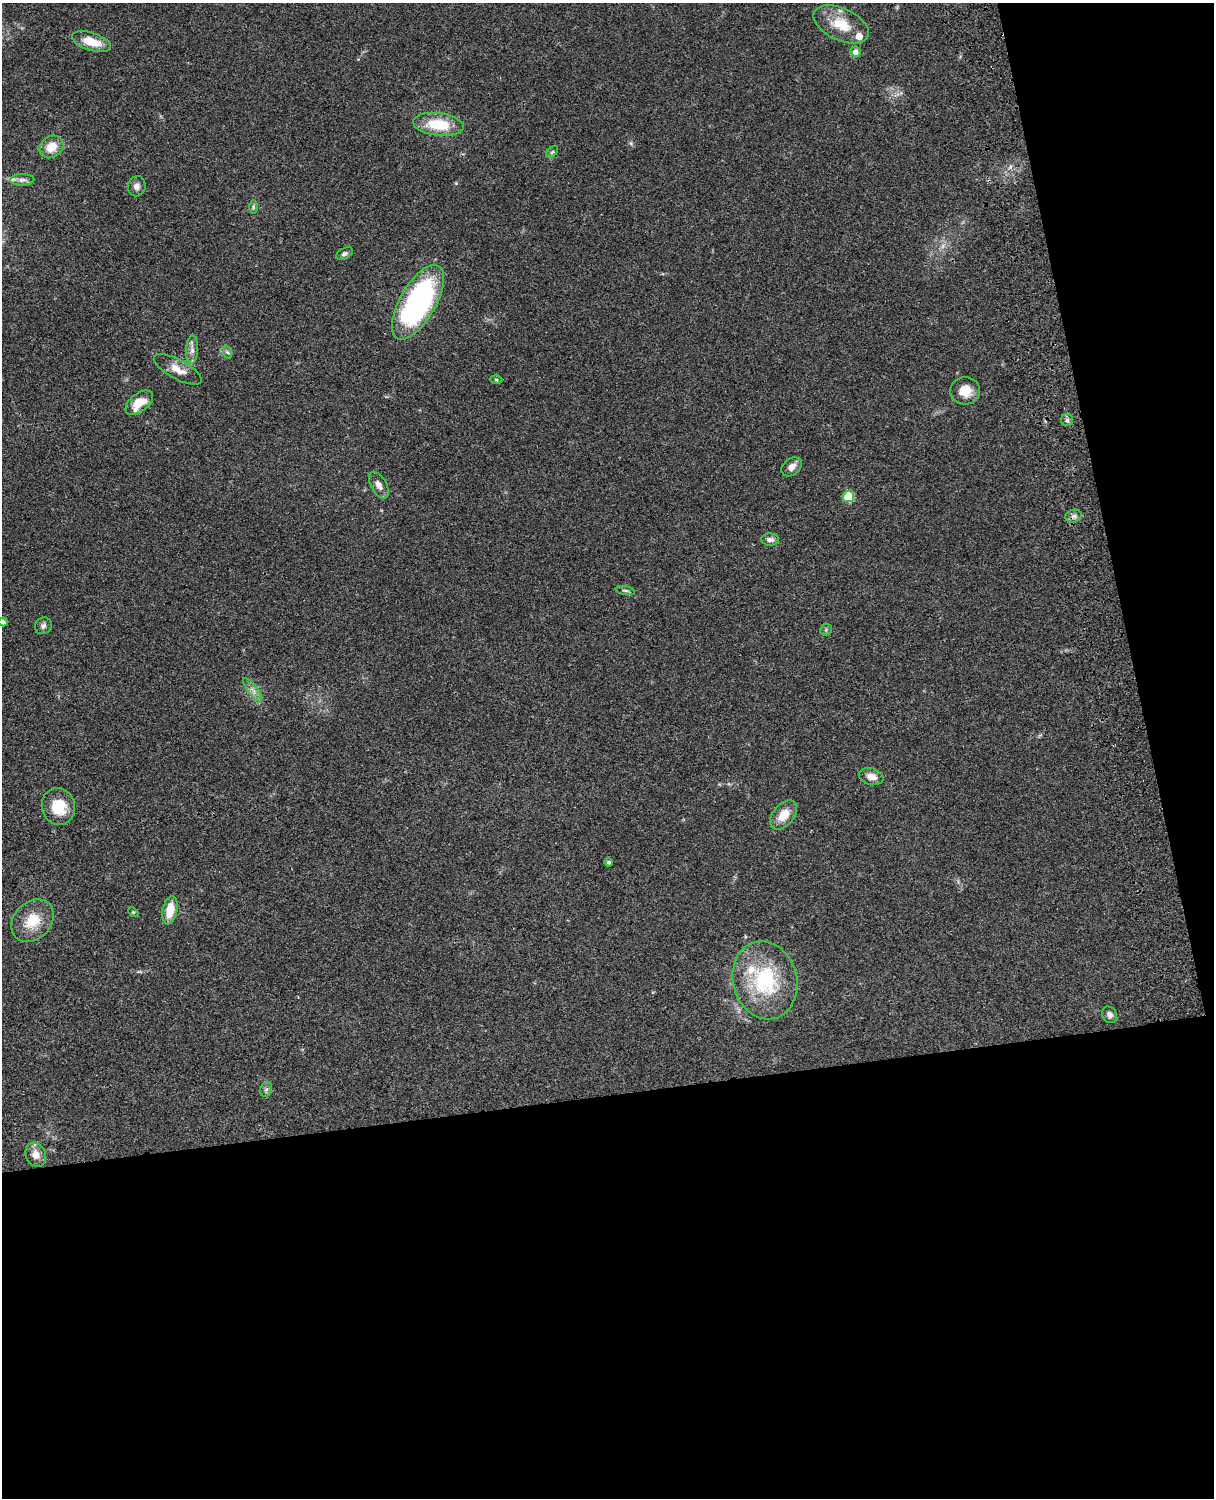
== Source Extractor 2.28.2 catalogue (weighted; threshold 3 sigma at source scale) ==
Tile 12 of 4 x 3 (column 4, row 3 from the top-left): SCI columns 3758-4969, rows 277-1772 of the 5088 x 4927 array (HDU 1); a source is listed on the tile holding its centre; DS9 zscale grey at full resolution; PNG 1216 x 1500 px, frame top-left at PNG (2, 3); each listed source drawn as its Kron ellipse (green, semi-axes under 4 px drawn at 4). Shown black and unused: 33% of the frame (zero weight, under 3 of 4 exposures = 6% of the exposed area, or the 3 px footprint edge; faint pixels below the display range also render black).
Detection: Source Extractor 2.28.2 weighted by HDU 2 'WHT'; one run over the whole footprint, this tile lists its part. Background 0.0856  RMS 0.0061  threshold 0.0273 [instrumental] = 3 sigma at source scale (4.5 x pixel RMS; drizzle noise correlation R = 1.50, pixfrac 1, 0.05/0.05 arcsec/px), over >= 5 px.
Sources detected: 42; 3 inside a brighter listed object's ellipse — not listed separately; the other 39 listed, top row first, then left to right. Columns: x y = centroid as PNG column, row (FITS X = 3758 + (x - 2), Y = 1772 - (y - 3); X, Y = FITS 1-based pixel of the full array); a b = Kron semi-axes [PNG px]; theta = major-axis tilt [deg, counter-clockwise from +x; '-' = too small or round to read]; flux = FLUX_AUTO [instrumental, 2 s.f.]
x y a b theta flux
841 24 29 16 -25 16
91 42 20 9 -18 12
855 52 5 5 - 3.2
438 124 25 11 -7 21
52 147 13 10 37 8.9
552 152 7 4 44 1
22 180 12 6 2 2.5
137 186 10 9 - 2.9
253 207 6 4 -90 0.94
344 254 9 5 27 1.5
418 302 42 18 60 140
192 350 14 6 86 3
227 352 7 4 -70 1.1
178 369 26 9 -28 7
496 380 6 4 -2 0.8
965 391 15 14 - 8.7
139 403 16 9 38 11
1067 420 6 6 - 1.6
792 467 11 8 39 3.7
379 485 14 8 -60 3.7
848 497 5 5 - 27
1074 516 8 6 16 1.9
770 540 9 6 -4 2.7
625 590 10 4 -11 1.2
3 622 4 4 - 2.3
43 626 9 8 - 2
826 630 6 5 - 1
252 690 14 4 -52 3
871 776 12 8 -14 4.7
58 806 19 16 -74 16
784 815 17 10 49 9.8
609 862 4 4 - 1.2
170 910 14 7 79 12
133 912 5 4 - 0.71
32 921 24 18 45 15
765 980 39 32 -75 52
1110 1015 9 7 -55 2.2
266 1089 7 6 - 1.4
36 1155 12 10 -63 5.4
Isophote crosses this tile's border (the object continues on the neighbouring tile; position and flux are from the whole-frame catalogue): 1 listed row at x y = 3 622